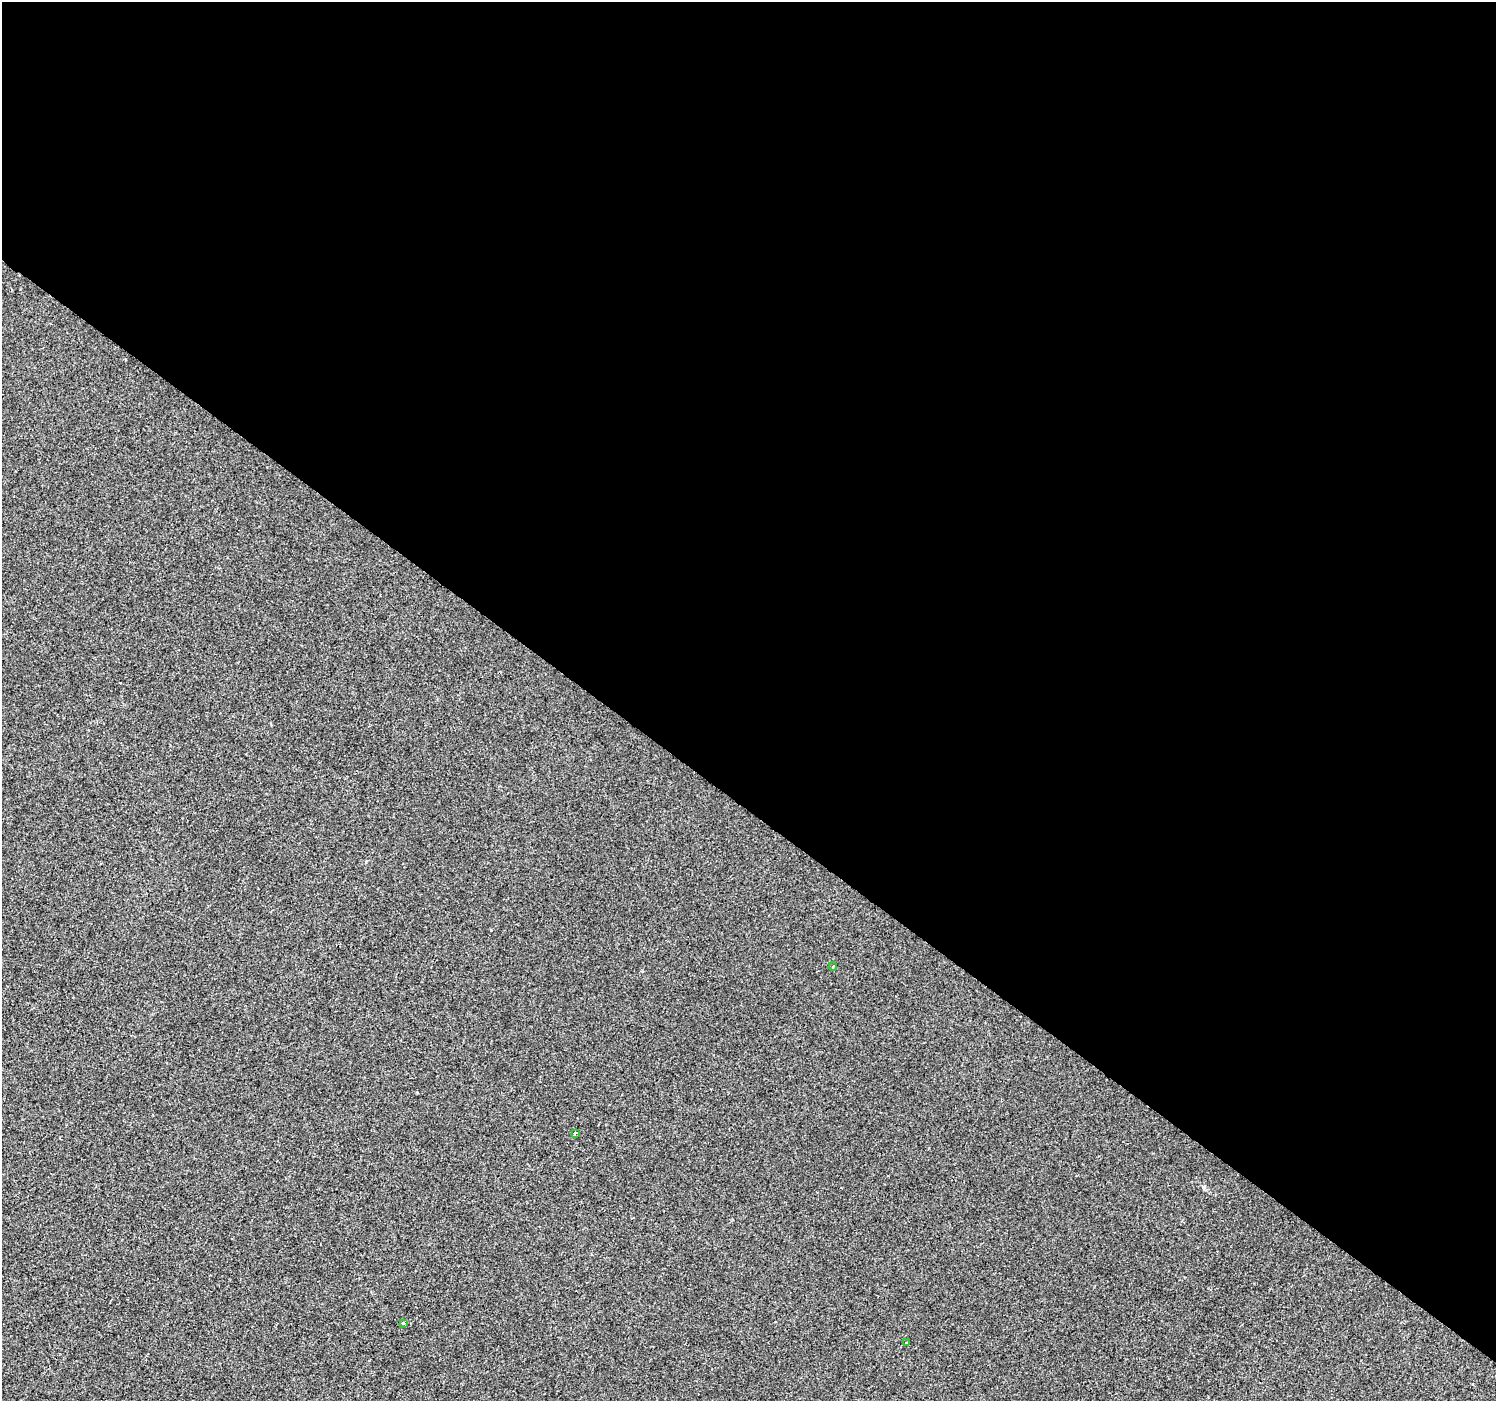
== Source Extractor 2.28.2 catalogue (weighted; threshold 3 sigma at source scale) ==
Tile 3 of 4 x 4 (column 3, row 1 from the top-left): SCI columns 2995-4488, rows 4442-5840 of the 5982 x 6017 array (HDU 1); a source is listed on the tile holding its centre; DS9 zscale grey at full resolution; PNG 1498 x 1403 px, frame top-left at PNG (2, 2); each listed source drawn as its Kron ellipse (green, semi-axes under 4 px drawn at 4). Shown black and unused: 58% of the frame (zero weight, under 2 of 3 exposures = <1% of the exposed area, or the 3 px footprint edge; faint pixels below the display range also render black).
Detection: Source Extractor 2.28.2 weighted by HDU 2 'WHT'; one run over the whole footprint, this tile lists its part. Background -7.52e-04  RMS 0.0042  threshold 0.0187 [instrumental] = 3 sigma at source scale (4.5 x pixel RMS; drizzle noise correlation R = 1.50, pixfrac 1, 0.0396/0.0396 arcsec/px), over >= 5 px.
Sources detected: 4; all 4 listed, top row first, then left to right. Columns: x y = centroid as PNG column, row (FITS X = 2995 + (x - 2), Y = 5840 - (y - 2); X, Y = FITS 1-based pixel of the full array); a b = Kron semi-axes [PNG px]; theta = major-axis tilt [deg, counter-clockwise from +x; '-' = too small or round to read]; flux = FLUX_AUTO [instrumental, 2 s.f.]
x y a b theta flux
833 967 4 3 - 0.61
575 1133 3 3 - 3.3
403 1323 3 3 - 2.5
907 1343 3 3 - 1.1